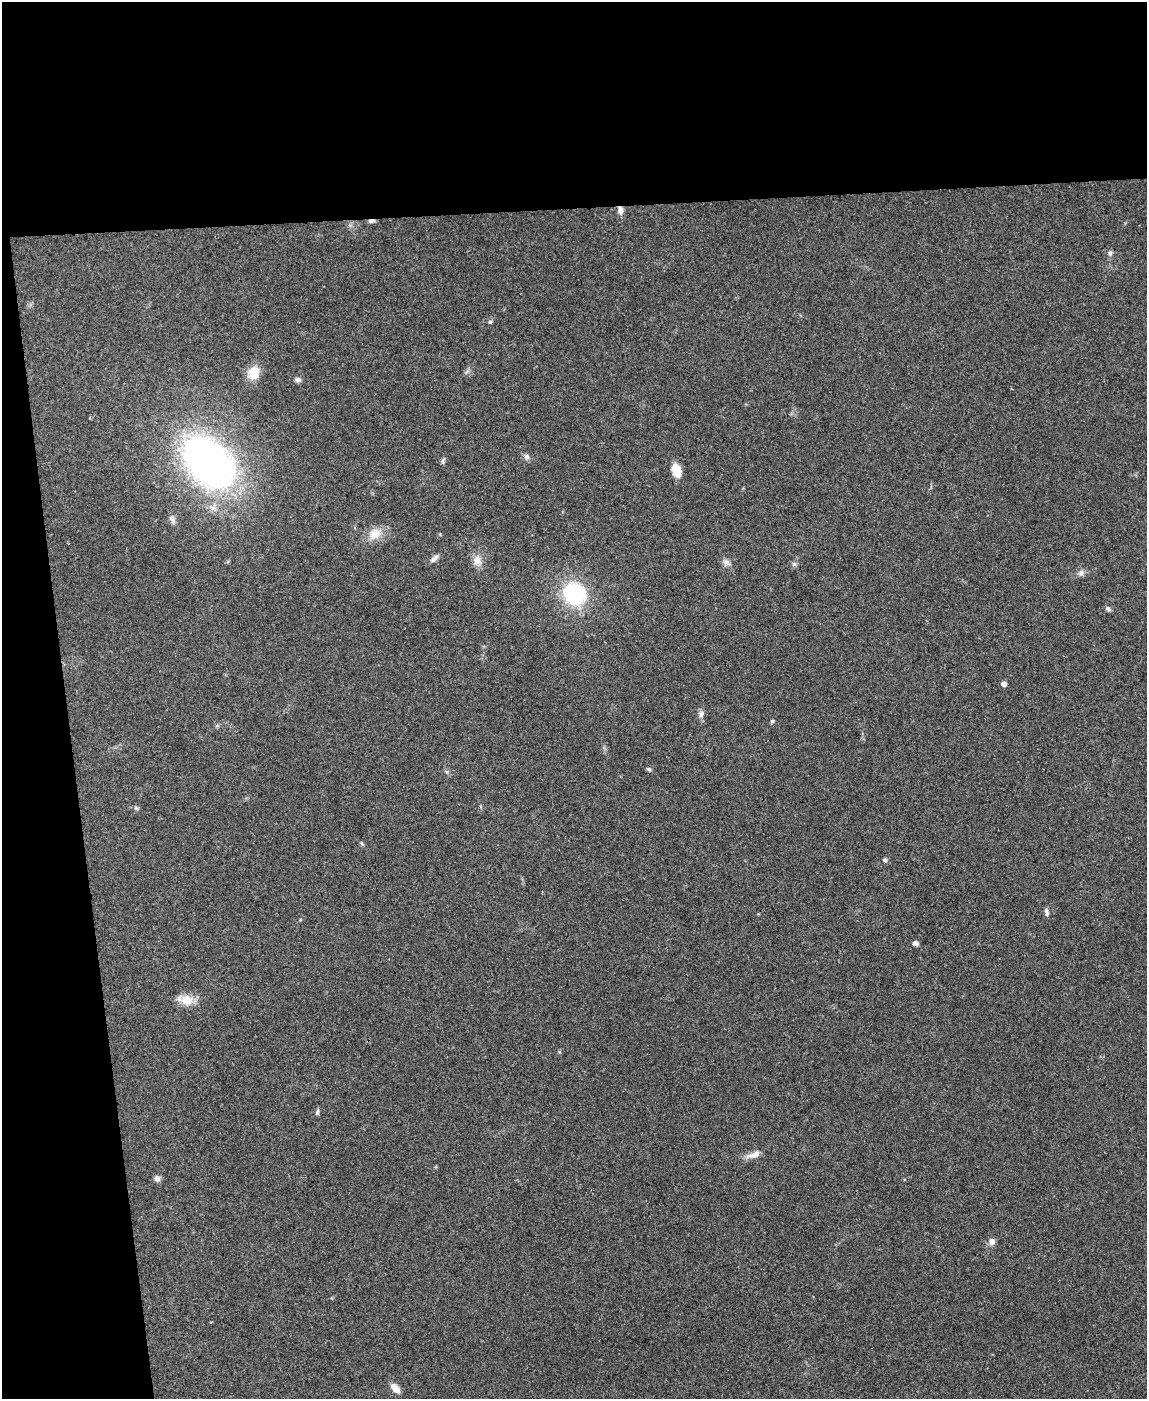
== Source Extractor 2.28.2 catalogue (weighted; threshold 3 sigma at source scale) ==
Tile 1 of 4 x 3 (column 1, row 1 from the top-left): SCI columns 3-1147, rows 3033-4429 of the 4582 x 4561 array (HDU 1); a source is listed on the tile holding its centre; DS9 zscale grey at full resolution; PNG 1149 x 1401 px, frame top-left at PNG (2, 2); no overlay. Shown black and unused: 21% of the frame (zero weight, under 3 of 4 exposures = <1% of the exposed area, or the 3 px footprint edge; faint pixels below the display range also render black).
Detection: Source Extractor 2.28.2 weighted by HDU 2 'WHT'; one run over the whole footprint, this tile lists its part. Background 0.0661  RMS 0.0051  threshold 0.0232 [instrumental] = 3 sigma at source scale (4.5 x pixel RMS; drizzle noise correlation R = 1.50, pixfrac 1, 0.05/0.05 arcsec/px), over >= 5 px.
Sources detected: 33; all 33 listed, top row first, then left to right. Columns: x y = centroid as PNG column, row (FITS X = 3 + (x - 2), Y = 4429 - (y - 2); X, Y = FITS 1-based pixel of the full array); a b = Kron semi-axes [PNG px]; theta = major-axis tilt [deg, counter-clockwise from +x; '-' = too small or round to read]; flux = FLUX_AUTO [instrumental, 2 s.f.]
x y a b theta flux
620 210 10 7 -85 2.8
371 221 8 4 6 1.5
1110 253 8 6 84 1.5
490 322 5 5 - 0.73
253 373 16 13 73 8.9
298 380 8 6 -22 1.5
527 457 8 7 - 1.6
443 461 9 4 69 1
209 462 41 25 -48 350
676 470 14 8 -73 8.7
172 519 14 6 -58 2
375 534 18 16 32 7.5
434 558 13 6 40 2
477 560 14 11 -74 4.5
726 562 11 7 -23 2.1
794 564 6 6 - 1.2
1081 573 9 8 - 2
574 594 20 17 -43 48
1108 609 7 5 -22 1.4
1004 684 5 4 - 2.8
701 714 9 8 - 2
772 721 6 4 21 0.71
649 769 7 5 -43 0.93
136 808 7 4 -45 0.82
885 860 6 5 - 0.98
1047 912 10 5 -79 1.5
916 943 6 5 - 1.7
187 1000 18 14 -13 7.4
317 1112 7 5 74 1.2
754 1154 20 7 19 4.3
157 1179 8 7 - 2.1
992 1242 9 8 - 2.5
395 1388 13 7 -45 4.3
Overlapping masked pixels (flux is a lower limit): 2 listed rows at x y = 620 210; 371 221